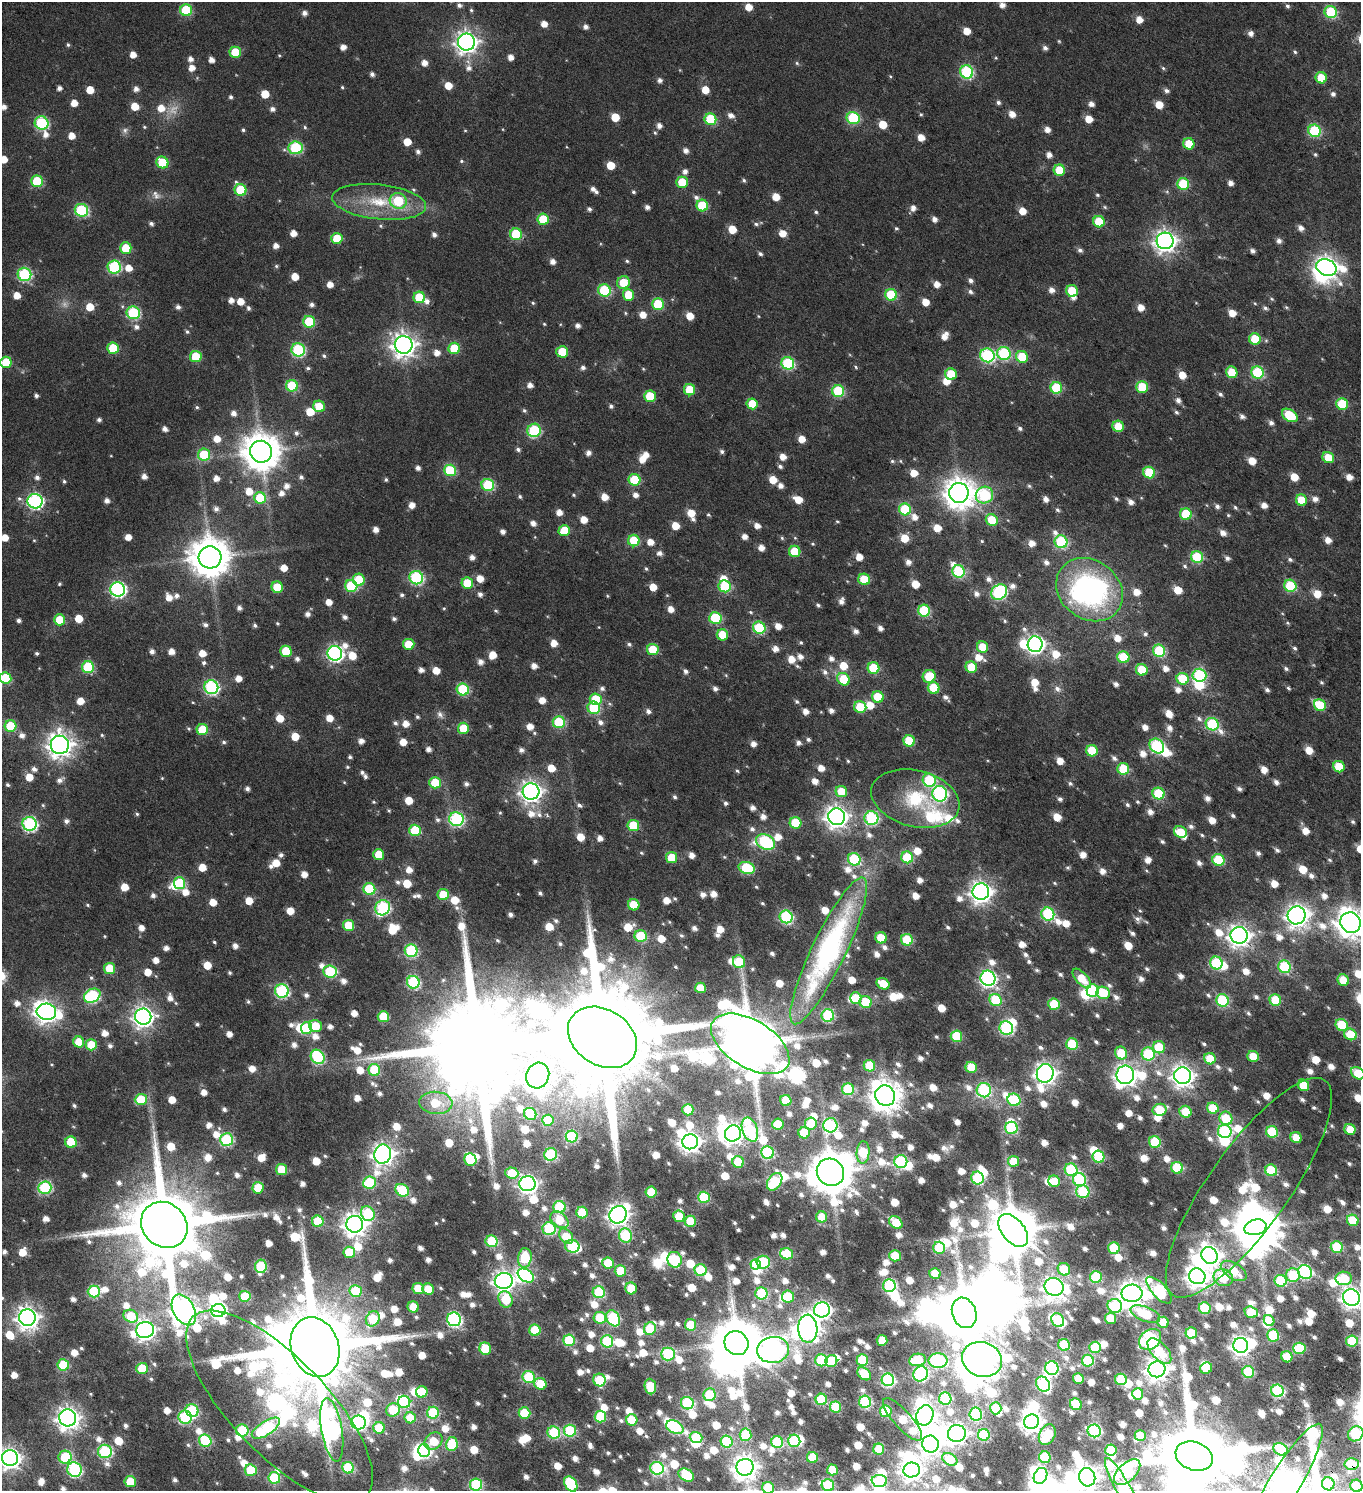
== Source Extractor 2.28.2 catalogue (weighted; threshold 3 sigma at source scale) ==
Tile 6 of 4 x 4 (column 2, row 2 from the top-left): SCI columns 1787-3145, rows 3159-4647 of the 6353 x 6308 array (HDU 1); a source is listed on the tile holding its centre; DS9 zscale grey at full resolution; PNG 1363 x 1493 px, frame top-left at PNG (2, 2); each listed source drawn as its Kron ellipse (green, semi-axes under 4 px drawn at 4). Shown black and unused: <1% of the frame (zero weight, under 4 of 7 exposures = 11% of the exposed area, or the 3 px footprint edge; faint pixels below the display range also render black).
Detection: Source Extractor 2.28.2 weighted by HDU 2 'WHT'; one run over the whole footprint, this tile lists its part. Background 0.0169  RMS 0.0053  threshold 0.0217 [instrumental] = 3 sigma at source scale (4.09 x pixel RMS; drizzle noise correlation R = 1.36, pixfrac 0.8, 0.0396/0.0396 arcsec/px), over >= 5 px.
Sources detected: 1626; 10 too faint to see at this stretch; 75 inside a brighter object's white glare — neither listed nor drawn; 20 inside a brighter listed object's ellipse — not listed separately; of the other 1521, all 500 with FLUX_AUTO >= 12.3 (the completeness limit of this list) listed and drawn (1021 fainter detections not listed), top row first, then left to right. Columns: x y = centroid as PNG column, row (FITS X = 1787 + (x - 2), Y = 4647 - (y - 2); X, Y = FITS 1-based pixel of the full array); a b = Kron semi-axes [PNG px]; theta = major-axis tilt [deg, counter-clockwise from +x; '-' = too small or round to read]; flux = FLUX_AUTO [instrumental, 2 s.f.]
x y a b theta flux
186 10 6 6 - 34
1331 12 6 6 - 46
466 42 8 8 - 350
235 52 6 5 - 16
967 72 7 6 - 71
1321 78 6 5 - 14
853 118 6 6 - 49
710 119 6 6 - 35
42 123 7 6 - 60
1314 131 6 6 - 48
1189 144 6 5 - 13
296 148 7 6 - 51
162 162 6 5 - 20
1059 170 6 5 - 14
37 181 6 5 - 28
682 182 5 5 - 16
1183 184 6 6 - 31
241 190 6 6 - 27
398 201 8 8 - 28
379 202 47 17 -6 25
702 206 6 5 - 24
81 210 7 6 - 55
543 219 5 5 - 20
1099 222 6 5 - 21
516 234 6 6 - 33
337 238 5 5 - 15
1165 241 8 8 - 350
126 248 5 5 - 15
114 267 7 6 - 51
1326 267 10 8 -23 400
24 274 7 6 - 65
623 282 6 6 - 13
604 290 6 6 - 42
1072 291 6 6 - 18
628 295 6 5 - 15
891 295 6 5 - 29
419 297 6 5 - 23
658 304 6 6 - 29
133 313 7 6 - 55
309 322 6 6 - 31
1255 339 6 5 - 17
404 345 9 9 - 450
113 348 6 5 - 21
454 348 6 5 - 21
298 350 7 6 - 61
562 352 6 5 - 18
1004 353 7 6 - 56
987 355 7 7 - 82
196 357 6 5 - 22
1022 357 6 5 - 19
6 362 5 5 - 15
788 363 6 6 - 53
1232 372 6 5 - 13
1257 372 6 6 - 46
951 374 6 5 - 18
292 386 6 6 - 33
1142 387 6 6 - 22
1056 388 6 5 - 30
690 390 6 5 - 15
838 391 6 6 - 41
650 396 6 5 - 18
752 404 5 5 - 12
1342 404 6 5 - 27
319 406 6 5 - 13
1290 415 8 5 -33 23
1118 426 6 5 - 13
534 430 7 6 - 48
261 452 11 11 - 1300
204 455 6 6 - 26
1328 458 6 5 - 12
450 470 6 6 - 31
1149 473 6 5 - 26
634 480 6 6 - 28
488 485 6 6 - 41
959 493 10 10 - 840
984 495 9 8 - 58
260 498 6 5 - 19
1302 500 6 5 - 17
35 501 7 7 - 110
905 509 6 6 - 33
1186 514 6 6 - 28
992 520 6 5 - 15
564 530 6 5 - 15
634 541 6 5 - 19
1061 542 6 6 - 57
795 551 6 5 - 17
210 557 11 11 - 1500
1197 557 6 6 - 35
958 571 6 6 - 49
416 578 7 6 - 72
864 579 6 5 - 18
359 580 6 6 - 19
467 583 6 5 - 17
351 586 6 6 - 35
725 586 6 6 - 40
1290 586 6 6 - 41
277 587 6 5 - 13
118 589 7 7 - 120
1089 590 35 29 -37 120
999 592 8 7 - 82
924 611 6 6 - 42
715 618 6 6 - 35
59 620 5 5 - 14
759 628 6 6 - 41
722 635 5 5 - 14
409 644 6 5 - 13
1035 644 8 7 - 210
983 647 6 5 - 13
653 649 6 5 - 14
286 651 5 5 - 17
1159 651 6 6 - 44
335 653 7 7 - 130
1123 657 6 6 - 26
88 667 6 6 - 39
971 667 6 5 - 16
874 668 6 5 - 29
1142 670 6 5 - 17
1199 675 7 6 - 62
929 676 6 6 - 19
6 678 6 5 - 26
843 679 7 5 -42 20
1183 679 6 5 - 23
211 687 7 7 - 89
934 688 6 5 - 16
463 689 6 6 - 43
878 697 6 5 - 18
596 699 6 5 - 19
1320 705 6 5 - 20
860 707 6 6 - 20
594 708 6 6 - 37
559 722 6 6 - 36
1212 724 6 6 - 51
10 726 6 5 - 23
463 728 5 5 - 17
202 730 5 5 - 19
909 741 6 5 - 23
60 745 9 9 - 490
1157 746 8 6 -47 75
1092 751 6 5 - 22
1339 767 6 5 - 16
1123 769 6 6 - 29
929 780 7 6 - 49
435 783 6 5 - 22
531 791 8 8 - 340
841 791 6 5 - 13
940 794 8 7 - 99
1158 794 6 6 - 31
915 799 45 28 -14 32
837 817 8 8 - 370
871 818 7 7 - 73
456 819 7 7 - 82
795 823 6 5 - 25
30 824 7 7 - 91
633 825 5 5 - 24
415 830 6 5 - 33
1180 832 7 5 -25 15
766 842 10 7 -26 69
379 854 5 5 - 14
907 857 6 6 - 35
672 858 5 5 - 18
854 859 6 6 - 53
1218 860 6 5 - 29
747 868 8 6 -16 39
179 883 6 5 - 36
369 889 6 6 - 36
981 892 8 8 - 360
443 895 6 5 - 16
634 905 6 5 - 17
383 908 8 7 - 76
1048 914 6 6 - 63
1296 915 9 9 - 360
786 917 6 6 - 75
1350 923 10 10 - 710
349 925 5 5 - 19
1239 935 8 8 - 360
641 936 6 6 - 35
881 938 6 5 - 15
907 940 6 6 - 32
411 951 6 6 - 62
829 951 81 17 64 140
739 962 6 6 - 18
1216 963 6 6 - 45
1284 967 6 6 - 50
110 968 5 5 - 19
330 972 7 6 - 40
988 978 8 7 - 140
1082 978 12 5 -48 13
1343 980 6 5 - 14
413 982 6 6 - 63
883 984 7 5 -31 12
700 988 5 5 - 13
1093 990 6 6 - 50
282 991 7 6 - 75
1103 993 7 6 - 17
92 996 9 6 27 65
856 998 6 5 - 12
996 1000 6 6 - 35
1222 1000 6 6 - 53
1275 1000 6 5 - 28
866 1002 6 6 - 25
1054 1004 6 5 - 27
46 1012 10 8 -6 330
828 1015 6 6 - 58
143 1017 8 8 - 320
383 1017 6 5 - 21
1342 1025 6 5 - 24
315 1026 6 6 - 13
307 1028 6 5 - 31
1006 1028 7 6 - 86
1350 1034 6 5 - 16
956 1036 6 6 - 30
602 1037 37 27 -33 18000
79 1042 5 5 - 13
750 1044 43 23 -31 4300
1072 1044 6 5 - 37
91 1045 5 5 - 13
1159 1047 6 6 - 20
1121 1053 6 6 - 17
1148 1054 6 6 - 43
1253 1056 6 5 - 13
318 1057 7 6 - 57
1210 1059 6 5 - 15
869 1066 6 5 - 26
971 1067 6 5 - 19
374 1070 6 5 - 26
1045 1073 9 8 - 350
1358 1073 7 5 -37 18
1125 1075 9 9 - 340
538 1076 13 11 67 540
1182 1076 8 8 - 350
1303 1085 6 5 - 16
848 1089 6 6 - 45
984 1090 7 7 - 65
885 1096 10 9 - 870
141 1099 6 5 - 23
786 1100 5 5 - 20
1014 1100 6 6 - 42
436 1103 16 11 -5 19
1213 1108 6 5 - 15
688 1110 5 5 - 19
1159 1110 7 6 - 20
1185 1112 6 5 - 16
530 1114 6 6 - 27
1226 1118 7 6 - 22
548 1120 5 5 - 22
778 1124 5 5 - 17
811 1124 6 6 - 15
830 1125 7 7 - 67
1011 1128 6 6 - 57
750 1130 12 7 -70 46
1350 1130 6 5 - 13
1225 1131 7 6 - 78
1272 1132 6 5 - 36
733 1133 8 7 - 360
804 1133 5 5 - 21
572 1137 6 6 - 53
1296 1138 6 5 - 13
227 1140 6 6 - 55
71 1142 6 5 - 23
690 1142 8 7 - 330
1155 1142 6 5 - 34
863 1152 11 6 86 33
768 1153 6 6 - 51
383 1154 10 8 72 380
551 1154 6 6 - 47
1099 1157 6 6 - 37
470 1160 6 6 - 23
901 1161 6 6 - 57
1013 1161 5 5 - 13
738 1162 6 5 - 26
1177 1168 6 6 - 38
282 1169 5 5 - 18
1071 1170 6 6 - 55
1271 1170 6 5 - 32
830 1172 14 13 - 1900
512 1173 6 5 - 15
977 1178 6 6 - 44
1079 1180 7 6 - 51
1054 1181 6 5 - 13
775 1182 10 6 55 39
370 1183 6 6 - 40
527 1184 8 7 - 250
45 1188 6 6 - 61
258 1188 6 5 - 17
1249 1188 131 40 55 66
402 1190 7 6 - 39
651 1192 5 5 - 20
1083 1192 6 6 - 38
704 1197 6 5 - 35
559 1207 6 6 - 40
582 1213 6 5 - 22
368 1214 8 6 -57 33
618 1215 9 8 - 360
679 1216 5 5 - 13
822 1217 5 5 - 13
559 1220 10 7 -39 18
1353 1220 6 5 - 17
318 1221 6 5 - 28
690 1221 6 5 - 19
896 1223 7 5 -40 20
355 1224 8 8 - 450
164 1225 25 21 -44 7700
1255 1227 11 7 15 1800
549 1229 6 6 - 61
1013 1230 19 11 -51 2600
625 1235 7 6 - 38
566 1236 8 6 -53 15
491 1241 6 6 - 32
572 1246 7 6 - 49
1337 1247 6 5 - 39
939 1248 6 6 - 35
1114 1248 6 5 - 31
349 1252 6 5 - 20
787 1254 6 5 - 27
1210 1255 9 7 -54 380
895 1256 5 5 - 23
525 1258 10 6 83 37
675 1260 8 7 - 34
763 1262 6 6 - 46
608 1263 6 5 - 20
756 1264 5 5 - 23
261 1266 7 6 - 40
1064 1269 6 6 - 14
701 1270 6 6 - 35
620 1271 6 5 - 19
1234 1271 14 7 -32 13
1305 1272 7 6 - 72
935 1274 5 5 - 14
526 1275 9 6 -31 51
1293 1275 7 7 - 18
1197 1276 8 8 - 370
1096 1277 6 6 - 42
1223 1278 10 8 -23 24
1344 1278 8 6 -1 24
504 1281 9 8 - 340
1281 1281 6 6 - 38
889 1286 6 6 - 70
1054 1287 9 8 - 340
418 1288 6 5 - 13
631 1288 6 5 - 15
428 1289 6 5 - 14
1159 1290 17 7 -48 64
94 1291 6 6 - 48
356 1291 6 6 - 24
599 1292 6 6 - 45
761 1293 6 6 - 37
1132 1293 10 8 1 570
245 1296 5 5 - 26
788 1297 6 6 - 21
1351 1297 8 8 - 350
506 1299 8 6 -66 16
1115 1306 7 7 - 53
413 1307 5 5 - 12
1205 1308 6 5 - 33
184 1310 16 10 -61 570
822 1310 8 7 - 230
218 1311 7 6 - 120
1251 1312 6 5 - 18
964 1313 15 12 -70 2900
1145 1314 15 7 -20 26
131 1316 7 6 - 19
27 1318 8 8 - 430
600 1318 6 6 - 22
613 1318 8 6 -60 57
1111 1318 5 5 - 13
373 1319 8 6 58 22
454 1319 7 7 - 110
1058 1320 7 6 - 40
1269 1320 6 5 - 13
1163 1322 5 5 - 15
690 1325 6 5 - 18
650 1329 6 6 - 35
808 1329 14 9 -87 290
145 1330 9 8 - 310
535 1330 5 5 - 23
1191 1333 6 5 - 21
1273 1335 6 6 - 26
1150 1339 12 9 40 89
569 1340 6 5 - 36
882 1340 5 5 - 15
607 1341 6 6 - 49
1352 1341 6 5 - 27
736 1343 12 11 - 2900
1064 1345 6 5 - 41
1241 1345 7 7 - 320
315 1347 30 23 -70 11000
1095 1347 6 5 - 37
1299 1348 6 5 - 35
485 1349 6 5 - 22
773 1350 16 13 6 390
1159 1351 15 8 -49 17
668 1354 7 6 - 51
1287 1357 6 5 - 16
982 1359 20 17 -19 560
821 1360 6 6 - 41
862 1360 6 5 - 36
917 1360 8 6 11 24
831 1361 6 6 - 24
938 1361 9 7 0 63
1088 1361 6 6 - 41
63 1365 6 5 - 28
142 1368 5 5 - 20
1052 1368 7 6 - 82
1206 1368 6 5 - 19
1157 1369 8 8 - 450
1248 1372 6 6 - 37
864 1374 8 5 -40 18
921 1374 8 7 - 79
529 1377 6 6 - 47
1078 1379 5 5 - 13
1121 1379 6 5 - 31
599 1380 6 6 - 30
888 1380 6 6 - 79
540 1384 6 5 - 17
1043 1384 8 6 -51 79
650 1386 8 5 -85 23
1277 1391 6 6 - 73
422 1392 6 5 - 19
1138 1394 5 5 - 22
710 1395 6 6 - 34
821 1399 6 5 - 37
945 1399 6 6 - 39
404 1402 6 6 - 47
865 1402 6 6 - 64
687 1403 6 6 - 53
1076 1404 6 5 - 27
279 1407 125 48 -46 400
836 1407 5 5 - 26
996 1408 6 5 - 21
192 1410 6 6 - 48
393 1410 7 6 - 25
886 1411 6 5 - 36
433 1413 6 6 - 44
524 1413 6 5 - 24
976 1414 6 6 - 48
925 1415 10 8 68 370
600 1416 6 6 - 31
185 1417 7 6 - 49
68 1418 8 8 - 420
410 1418 6 5 - 12
903 1419 27 9 -48 19
632 1420 6 5 - 21
359 1422 7 7 - 91
1031 1422 8 7 - 360
675 1427 9 6 -26 57
266 1428 16 7 33 70
379 1428 6 5 - 19
242 1430 6 6 - 35
332 1430 32 10 -80 140
570 1431 6 6 - 46
1094 1431 7 6 - 79
554 1432 6 6 - 45
957 1433 9 8 - 340
1356 1434 8 7 - 61
746 1435 6 6 - 31
984 1435 6 5 - 38
1047 1435 11 7 64 28
1140 1436 5 5 - 13
696 1437 6 5 - 37
205 1441 6 6 - 39
433 1441 10 8 42 16
794 1441 6 6 - 46
727 1442 6 6 - 42
777 1442 6 6 - 48
452 1444 7 6 - 33
930 1444 8 8 - 340
879 1449 5 5 - 20
1280 1449 7 6 - 20
1111 1450 6 5 - 20
105 1451 7 6 - 64
424 1451 6 6 - 77
1194 1456 19 14 -21 7100
65 1457 6 6 - 35
812 1457 5 5 - 23
1045 1457 6 5 - 31
10 1458 8 8 - 340
950 1459 8 5 -29 18
1351 1464 7 6 - 20
745 1467 8 8 - 520
348 1468 6 5 - 41
657 1468 7 6 - 73
74 1470 7 7 - 76
251 1470 6 6 - 31
832 1470 5 5 - 16
912 1470 8 7 - 360
1127 1472 16 9 44 56
686 1475 8 6 -31 26
1041 1476 8 6 66 48
1087 1477 9 8 - 370
274 1478 6 6 - 36
879 1481 8 6 -4 52
130 1482 5 5 - 17
571 1484 8 6 -56 37
1284 1484 69 15 59 930
1328 1484 6 6 - 23
476 1485 6 6 - 51
828 1485 6 6 - 50
1356 1486 6 6 - 23
768 1488 6 5 - 15
1124 1489 35 7 -61 85
Overlapping masked pixels (flux is a lower limit): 2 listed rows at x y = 599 1380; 1351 1464
Isophote crosses this tile's border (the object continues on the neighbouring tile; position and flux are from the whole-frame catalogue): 15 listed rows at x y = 6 678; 1350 923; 1350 1034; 1358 1073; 1351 1297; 1356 1434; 10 1458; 1087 1477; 1284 1484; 1328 1484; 476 1485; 828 1485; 1356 1486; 768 1488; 1124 1489